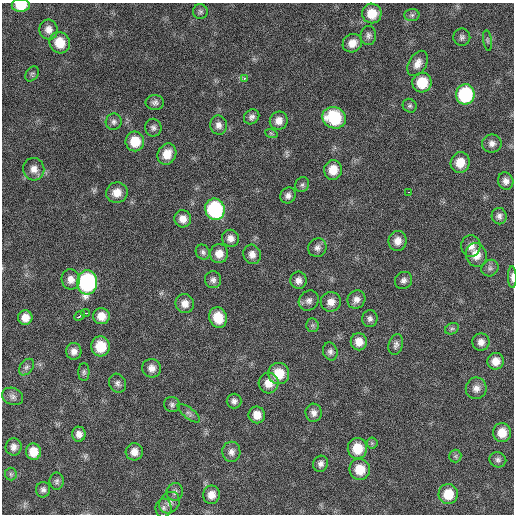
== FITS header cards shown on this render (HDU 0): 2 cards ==
NAXIS1  =                  512 / Axis length
NAXIS2  =                  512 / Axis length

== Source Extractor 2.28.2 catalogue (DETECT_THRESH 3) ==
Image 512 x 512 px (HDU 0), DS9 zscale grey, 1 PNG px = 1 image px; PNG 516 x 516 px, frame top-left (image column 1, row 512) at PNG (2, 3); each listed source drawn as its Kron ellipse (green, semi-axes under 4 px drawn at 4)
Background 263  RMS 17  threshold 49.5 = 3 sigma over >= 5 px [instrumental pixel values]
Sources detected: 105; all 105 listed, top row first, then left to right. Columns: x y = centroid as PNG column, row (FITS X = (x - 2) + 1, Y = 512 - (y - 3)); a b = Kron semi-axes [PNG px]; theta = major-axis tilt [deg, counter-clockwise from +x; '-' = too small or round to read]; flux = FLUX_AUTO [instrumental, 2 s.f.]
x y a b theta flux
21 5 9 6 0 22000
200 12 7 7 - 2900
372 13 10 9 - 21000
412 15 7 6 - 2700
48 30 10 9 - 7900
368 35 9 7 85 4000
462 37 8 8 - 3600
487 40 10 3 -81 1900
60 43 11 10 - 20000
352 43 10 8 38 10000
418 63 14 9 61 8800
32 74 8 6 54 2400
244 79 4 3 - 4000
422 83 10 9 - 30000
465 94 10 9 - 89000
155 102 9 7 1 3900
410 106 7 6 - 2600
252 117 8 7 - 3900
334 118 12 10 -22 59000
279 121 9 9 - 8500
114 122 8 8 - 3600
218 125 9 8 - 6200
153 128 9 8 - 4000
271 133 6 4 -19 1500
135 141 10 9 - 24000
492 143 9 9 - 5800
167 154 11 9 63 15000
460 163 10 9 - 17000
34 169 11 10 - 8900
333 170 10 9 - 17000
506 181 9 7 -71 5600
302 185 8 6 55 2700
408 192 2 2 - 2800
117 193 11 10 - 12000
288 195 8 7 - 4900
215 209 11 9 -69 110000
499 216 8 7 - 3900
183 219 8 8 - 9100
230 238 8 8 - 7200
398 241 10 9 - 9500
471 246 11 9 -88 8000
317 248 9 9 - 5100
203 252 8 6 -52 3100
219 254 9 9 - 10000
252 254 10 8 -74 6900
476 255 12 10 -71 13000
490 268 9 8 - 3600
512 277 11 4 -90 4400
71 279 10 9 - 8100
213 280 8 8 - 4400
298 280 8 8 - 6200
404 280 9 8 - 4400
87 282 12 10 85 190000
356 299 9 8 - 6500
309 301 11 9 45 5300
331 302 10 10 - 9300
185 304 9 9 - 8300
86 313 4 2 - 7200
80 316 6 3 44 13000
101 316 8 8 - 12000
218 317 10 8 -74 25000
25 318 7 7 - 9800
370 319 8 7 - 4200
312 325 6 6 - 2200
452 329 7 5 28 2200
359 342 8 8 - 11000
481 342 9 8 - 6800
396 345 11 7 76 3900
101 346 10 9 - 28000
74 351 8 7 - 6300
330 351 9 7 -75 4100
496 361 8 8 - 10000
26 367 9 6 52 3600
152 368 9 9 - 7400
84 372 9 5 90 2500
279 374 10 10 - 25000
117 383 10 8 -63 4300
269 383 10 10 - 13000
476 388 11 10 - 7000
13 396 11 8 -20 4600
234 401 7 7 - 4200
172 405 8 7 - 3200
189 413 13 5 -38 3700
314 413 9 8 - 5500
257 415 8 8 - 12000
502 433 9 9 - 15000
79 434 7 6 - 6500
372 443 5 5 - 1800
13 447 8 8 - 5700
357 448 10 9 - 26000
33 452 8 7 - 15000
134 452 8 8 - 8200
231 452 10 9 - 5800
455 456 6 6 - 2300
498 460 8 7 - 3600
321 464 8 7 - 4600
360 469 11 10 - 21000
11 474 6 6 - 2200
57 481 8 7 - 3100
43 490 8 7 - 3600
175 492 9 8 - 3900
448 494 10 9 - 22000
211 495 9 8 - 9100
169 503 11 9 52 6600
163 508 9 8 - 4000
At the frame edge (FLAGS 8, measured only in part): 2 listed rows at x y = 21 5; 512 277